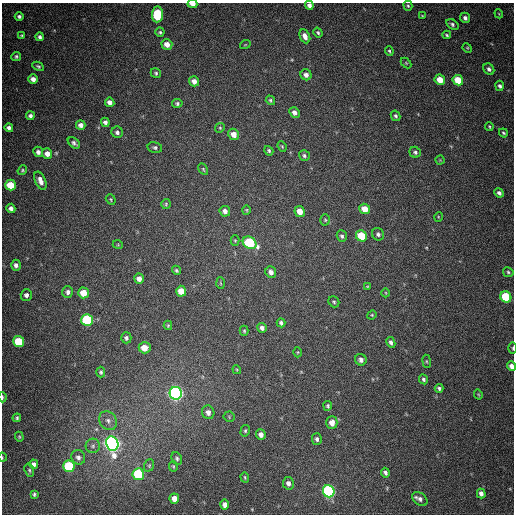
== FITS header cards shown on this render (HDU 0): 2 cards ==
NAXIS1  =                  512
NAXIS2  =                  512

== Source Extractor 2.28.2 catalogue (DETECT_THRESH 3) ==
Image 512 x 512 px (HDU 0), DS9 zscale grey, 1 PNG px = 1 image px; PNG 516 x 516 px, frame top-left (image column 1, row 512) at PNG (2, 3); each listed source drawn as its Kron ellipse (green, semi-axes under 4 px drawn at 4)
Background 448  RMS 12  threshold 37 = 3 sigma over >= 5 px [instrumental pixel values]
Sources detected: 139; all 139 listed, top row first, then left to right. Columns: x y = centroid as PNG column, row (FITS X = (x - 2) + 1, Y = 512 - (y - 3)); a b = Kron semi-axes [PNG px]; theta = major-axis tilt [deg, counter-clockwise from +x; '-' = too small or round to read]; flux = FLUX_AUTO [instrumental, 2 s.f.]
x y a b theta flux
192 4 5 3 - 5400
309 5 4 4 - 2900
408 6 5 4 - 1200
157 14 8 5 86 42000
499 14 4 3 - 720
19 16 4 4 - 2000
422 16 3 3 - 750
465 18 5 5 - 2900
452 24 6 4 -36 2000
160 32 4 4 - 1400
318 33 5 4 - 1400
447 35 4 3 - 1200
22 36 3 3 - 1000
305 36 7 5 -65 5000
40 37 4 3 - 2100
167 44 5 5 - 6900
245 45 5 3 - 720
467 48 5 4 - 920
389 51 5 4 - 1200
16 56 5 4 - 1500
406 63 6 4 -45 930
38 66 6 4 -28 1400
489 69 6 5 - 2600
156 73 5 4 - 1500
306 75 6 5 - 3800
33 79 5 4 - 4400
440 80 5 5 - 12000
458 80 5 5 - 19000
194 81 5 5 - 4500
500 86 5 4 - 2000
270 100 5 4 - 1300
110 102 5 4 - 4100
177 103 5 4 - 1800
294 112 5 5 - 3700
30 116 4 4 - 2700
395 116 5 4 - 1700
105 122 4 4 - 2800
81 125 4 4 - 3900
489 127 4 3 - 950
9 128 4 4 - 2500
220 128 5 4 - 1100
117 132 6 5 - 2600
503 133 5 3 - 1100
234 134 6 5 - 7100
74 143 7 4 -39 2200
282 146 5 4 - 980
155 147 7 5 -12 1800
269 151 5 4 - 1400
38 152 5 5 - 3000
415 152 6 5 - 1900
47 154 5 5 - 6100
304 156 5 5 - 1800
440 160 4 4 - 790
203 169 6 4 -60 1100
22 170 5 4 - 1000
40 181 10 5 -66 5700
10 185 5 5 - 23000
499 193 5 4 - 2500
111 199 5 4 - 1100
166 204 5 5 - 1200
11 208 4 4 - 3100
365 209 5 5 - 11000
246 210 4 4 - 910
225 211 5 5 - 4000
300 211 5 5 - 9000
438 217 5 3 - 740
325 220 5 4 - 1100
378 234 6 6 - 2200
342 236 6 5 - 1800
361 236 6 5 - 28000
235 240 5 4 - 930
250 243 7 5 -32 78000
118 245 5 3 - 730
16 265 5 5 - 3100
176 270 5 4 - 1200
271 272 6 5 - 4400
508 272 5 4 - 1400
139 279 5 5 - 4800
221 283 6 4 -87 980
367 287 4 3 - 880
181 291 5 5 - 11000
68 292 6 5 - 2700
83 293 5 5 - 14000
386 293 4 3 - 630
26 295 6 5 - 3100
506 297 6 5 - 50000
334 302 6 5 - 1400
372 315 5 4 - 890
87 320 6 5 - 87000
281 323 4 4 - 1900
168 325 4 3 - 960
262 328 5 4 - 2700
244 331 5 4 - 970
126 338 5 5 - 2200
19 342 5 5 - 36000
391 342 5 4 - 2500
145 348 6 5 - 8300
513 348 6 3 90 1000
298 352 5 3 - 820
361 360 6 5 - 3100
427 361 6 3 -81 870
511 366 5 4 - 4200
237 370 4 3 - 790
101 372 5 4 - 1500
424 379 5 4 - 1600
439 388 4 4 - 1800
176 393 6 6 - 350000
478 394 5 3 - 800
2 397 5 2 - 1400
328 406 5 4 - 1500
208 412 7 6 - 4900
229 417 5 5 - 1000
17 418 4 3 - 1300
108 421 10 8 -52 4000
332 423 6 5 - 6600
245 431 6 4 75 1300
261 434 5 5 - 4300
19 437 5 4 - 930
317 439 6 5 - 2400
112 444 7 6 - 500000
93 446 7 7 - 2300
2 457 4 3 - 650
78 457 7 6 - 3000
177 458 6 5 - 1700
34 464 5 4 - 3700
149 465 6 5 - 1300
69 466 6 5 - 67000
173 466 5 4 - 1100
29 470 7 4 -72 1400
385 473 5 4 - 2200
138 474 6 5 - 51000
245 477 5 3 - 1000
288 483 6 5 - 3500
329 491 6 5 - 190000
481 493 5 4 - 4000
34 494 4 3 - 1400
174 499 5 4 - 7100
420 499 8 5 -38 3500
225 505 5 4 - 4600
At the frame edge (FLAGS 8, measured only in part): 6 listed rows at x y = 192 4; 309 5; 513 348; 511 366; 2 397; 2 457